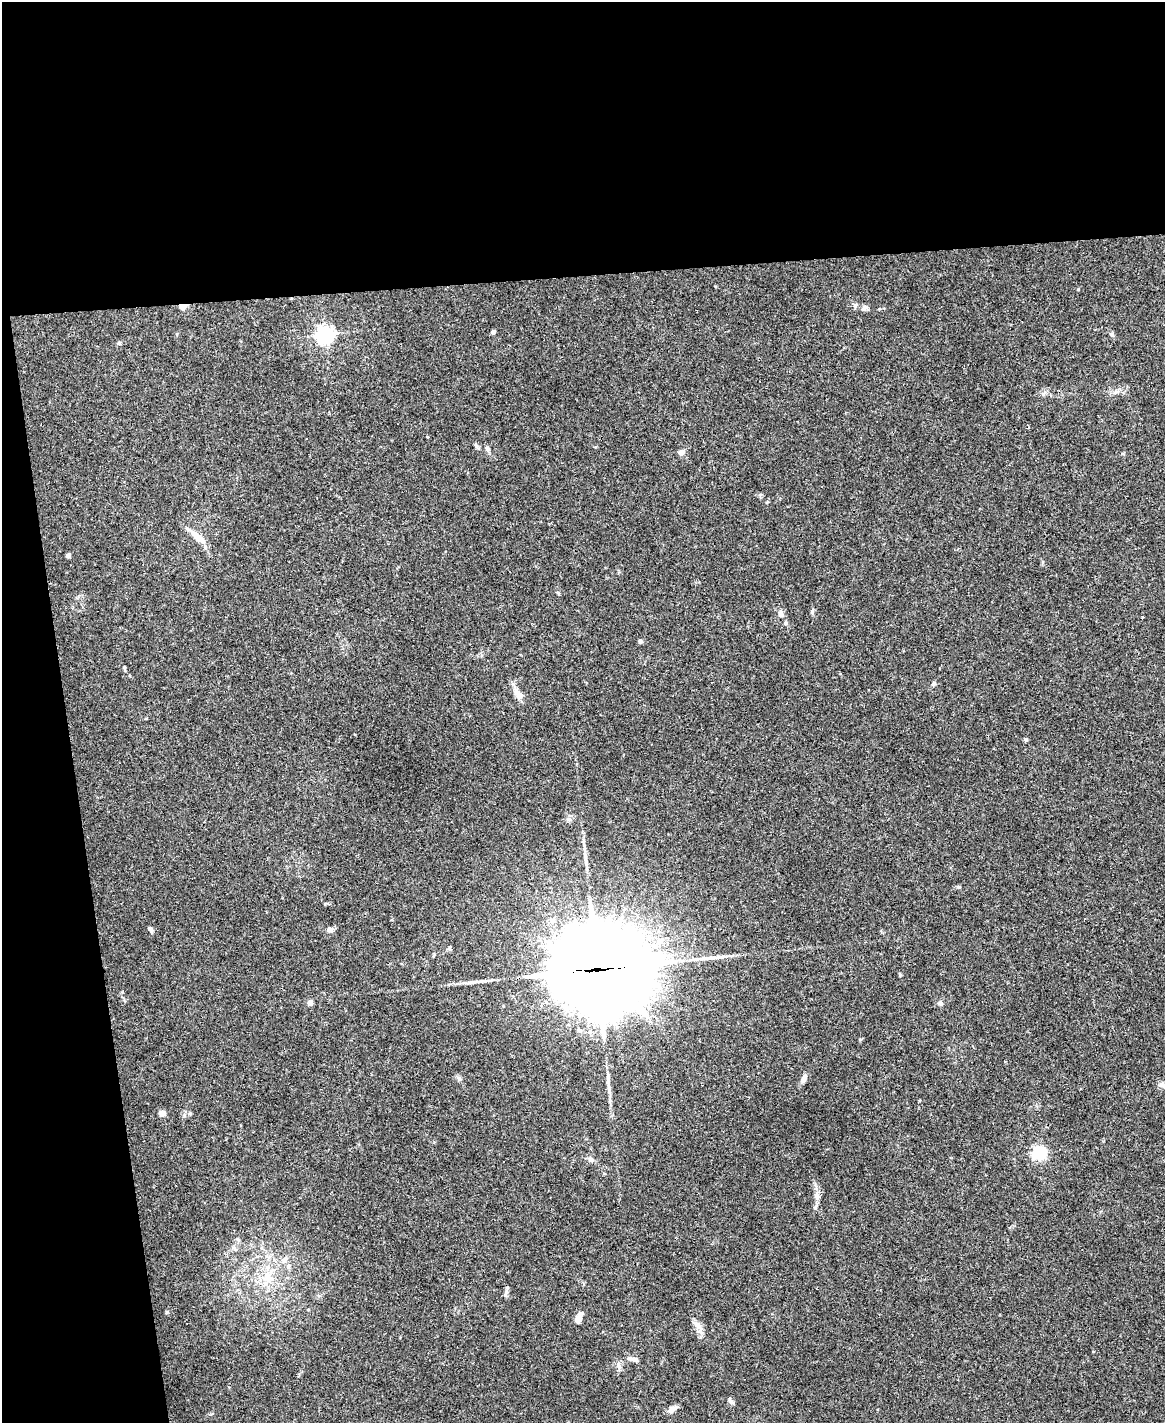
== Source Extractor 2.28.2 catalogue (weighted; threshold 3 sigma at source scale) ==
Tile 1 of 4 x 3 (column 1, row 1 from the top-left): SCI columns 4-1166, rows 3081-4501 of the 4656 x 4633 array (HDU 1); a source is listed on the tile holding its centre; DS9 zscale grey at full resolution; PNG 1167 x 1425 px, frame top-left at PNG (2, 2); no overlay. Shown black and unused: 25% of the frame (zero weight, under 3 of 4 exposures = <1% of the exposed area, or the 3 px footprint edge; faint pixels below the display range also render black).
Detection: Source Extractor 2.28.2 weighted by HDU 2 'WHT'; one run over the whole footprint, this tile lists its part. Background 0.0537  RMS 0.0046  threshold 0.0206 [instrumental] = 3 sigma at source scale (4.5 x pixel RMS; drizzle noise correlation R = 1.50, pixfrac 1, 0.05/0.05 arcsec/px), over >= 5 px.
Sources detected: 45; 1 long thin detection or spike segment (spike, bleed or trail) — not listed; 2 inside a brighter listed object's ellipse — not listed separately; the other 42 listed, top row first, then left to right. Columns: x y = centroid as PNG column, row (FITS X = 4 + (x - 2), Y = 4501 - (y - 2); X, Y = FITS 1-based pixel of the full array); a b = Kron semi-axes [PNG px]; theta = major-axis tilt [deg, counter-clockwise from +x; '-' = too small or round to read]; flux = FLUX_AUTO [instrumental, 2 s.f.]
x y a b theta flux
183 306 8 5 10 2.9
864 308 9 6 21 1.3
493 332 4 4 - 1.6
1112 334 6 6 - 1
325 335 6 6 - 170
119 343 5 5 - 0.58
427 437 3 2 - 0.53
487 448 7 5 -46 1.1
681 452 8 6 31 1.9
195 534 25 7 -46 4.6
68 555 5 4 - 1.3
558 593 5 4 - 0.54
781 614 8 6 -78 1.9
1142 617 3 2 - 0.63
641 641 6 5 - 0.68
124 668 6 3 90 0.5
934 684 7 5 50 0.89
518 694 20 8 -56 3.4
1026 740 4 4 - 1.1
959 887 6 4 -12 0.56
150 930 7 5 -49 1.1
329 930 7 6 - 1.8
450 948 8 4 -82 0.57
598 970 41 33 -4 6000
310 1003 4 4 - 3.8
940 1003 5 5 - 1.7
459 1078 7 6 - 1.1
804 1078 11 7 64 2.1
162 1113 4 4 - 7.2
1039 1153 5 5 - 82
591 1159 6 5 - 0.97
817 1196 11 6 85 2.2
234 1248 8 4 -55 0.87
284 1260 7 6 - 1.7
267 1278 11 9 -62 4.2
505 1294 10 5 69 1.1
578 1318 13 6 68 3.3
698 1326 16 7 -53 2.9
635 1359 8 6 -13 1.5
619 1366 8 7 - 1.8
731 1401 11 5 -46 1
672 1409 12 6 35 2.4
Overlapping masked pixels (flux is a lower limit): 2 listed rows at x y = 183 306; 598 970
Unlisted compact peaks at least as high as the median listed source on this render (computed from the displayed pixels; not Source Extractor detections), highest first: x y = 167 1312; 812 612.